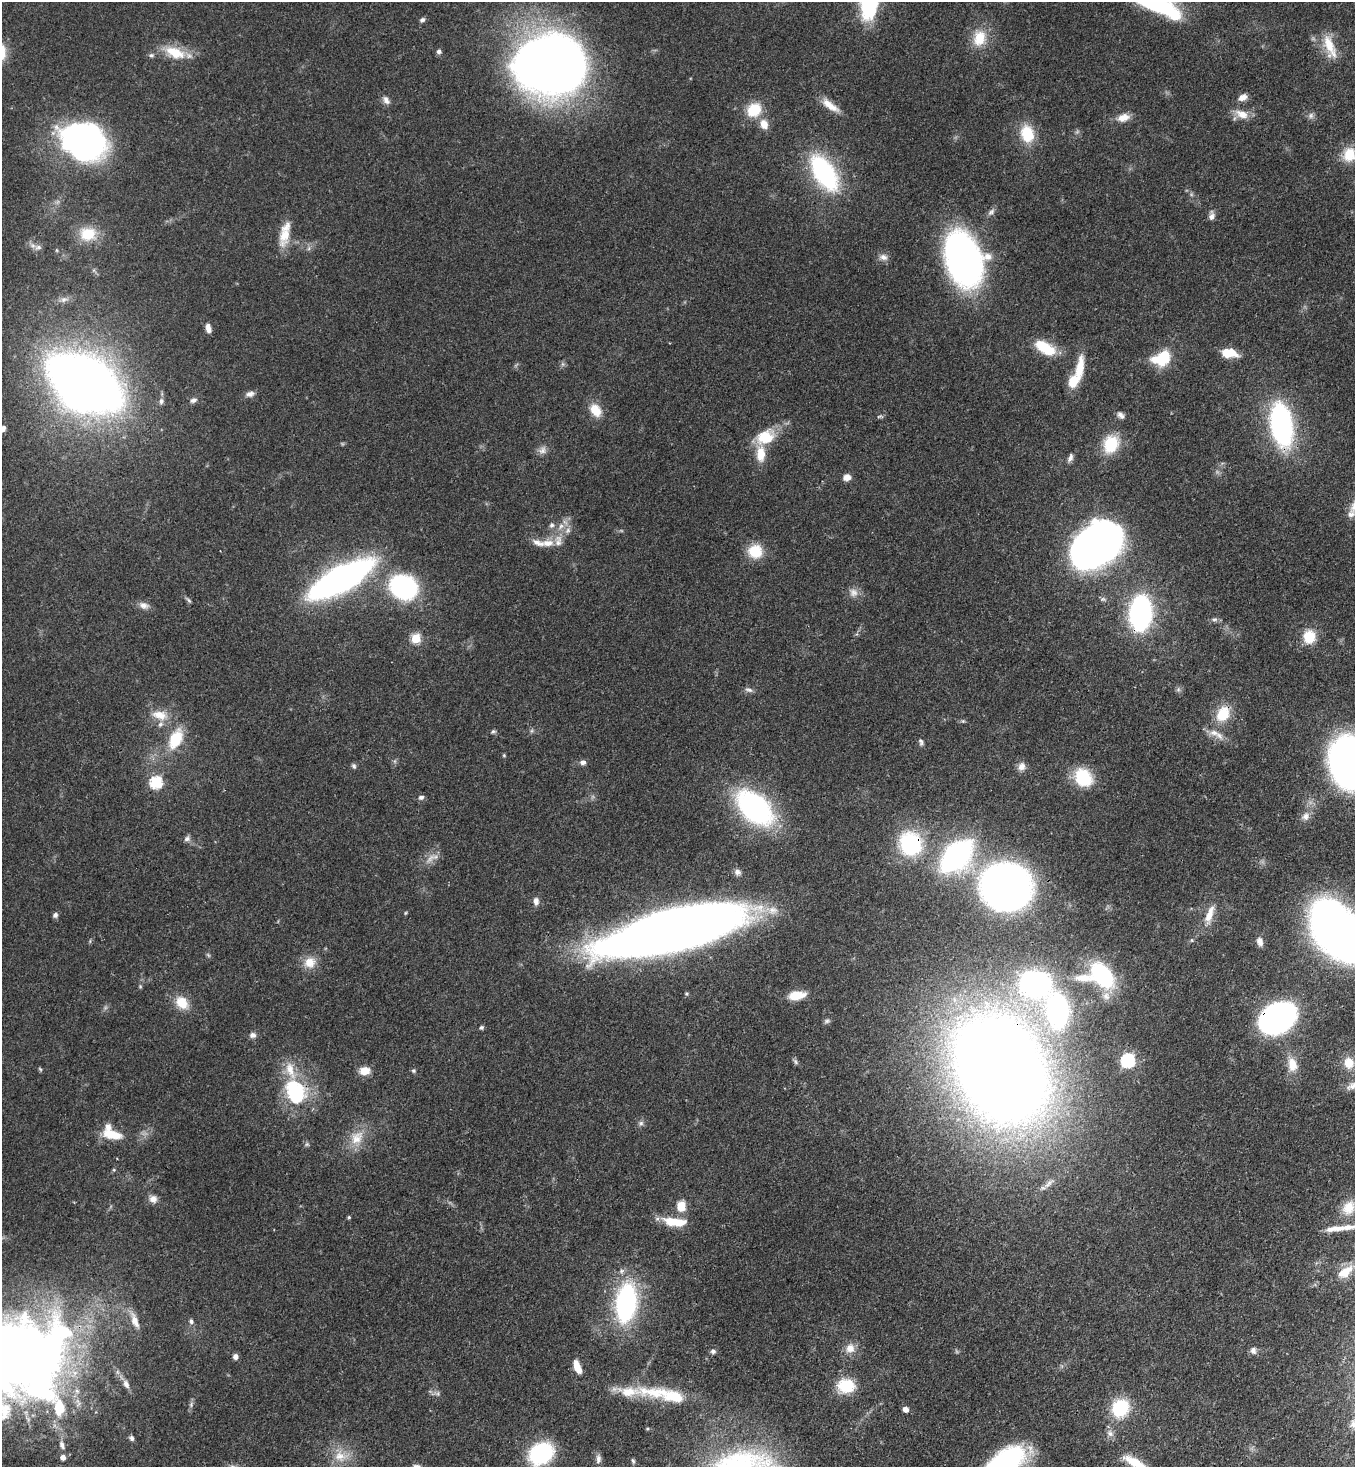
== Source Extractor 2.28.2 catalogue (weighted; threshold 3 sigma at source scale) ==
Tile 6 of 4 x 4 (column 2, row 2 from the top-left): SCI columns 1579-2931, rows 2990-4454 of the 6002 x 5979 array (HDU 1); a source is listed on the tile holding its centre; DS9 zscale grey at full resolution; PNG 1357 x 1469 px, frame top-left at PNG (2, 2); no overlay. Shown black and unused: <1% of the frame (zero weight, under 3 of 4 exposures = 7% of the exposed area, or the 3 px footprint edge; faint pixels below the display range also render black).
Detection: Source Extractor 2.28.2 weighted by HDU 2 'WHT'; one run over the whole footprint, this tile lists its part. Background 0.0889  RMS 0.0039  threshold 0.0176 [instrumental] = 3 sigma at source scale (4.5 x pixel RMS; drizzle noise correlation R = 1.50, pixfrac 1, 0.05/0.05 arcsec/px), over >= 5 px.
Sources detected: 181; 3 too faint to see at this stretch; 8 inside a brighter object's white glare — not listed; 11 inside a brighter listed object's ellipse — not listed separately; the other 159 listed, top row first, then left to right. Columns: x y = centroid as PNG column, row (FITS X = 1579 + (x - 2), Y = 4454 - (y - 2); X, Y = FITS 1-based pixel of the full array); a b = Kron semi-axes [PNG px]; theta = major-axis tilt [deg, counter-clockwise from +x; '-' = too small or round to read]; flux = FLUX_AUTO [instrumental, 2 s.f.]
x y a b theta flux
1154 4 39 13 -17 45
422 20 8 5 34 1
979 38 22 17 75 9.9
1329 44 31 13 -75 9.3
439 51 6 6 - 1.1
175 52 28 14 -23 11
151 55 7 5 -9 0.92
550 64 60 51 -3 390
1242 97 11 7 24 3
386 100 12 8 -56 2
830 105 26 8 -37 5.7
754 110 17 14 44 12
1242 114 19 10 -22 5.2
1311 116 9 6 -85 1.3
1123 117 15 9 17 4.5
764 124 13 10 -75 4.3
1027 134 22 16 -77 12
83 142 39 30 -13 160
1349 154 18 15 67 9.6
824 173 31 15 -58 68
991 212 11 7 45 1.4
1212 216 11 7 82 2
88 234 23 18 3 11
285 234 32 11 77 8.2
38 247 10 6 1 1.6
309 248 7 4 72 0.82
883 257 12 8 -14 2.1
963 259 40 26 -71 180
64 299 12 7 21 2
208 328 9 5 -77 2.5
1046 348 22 10 -29 16
1229 353 15 8 -7 9.6
1164 357 22 15 71 12
563 364 7 4 -89 0.77
1079 369 35 10 81 9.9
85 382 47 27 -30 590
250 394 12 7 14 1.9
193 400 9 6 21 1.4
161 401 8 6 74 1.3
596 410 17 12 -58 6.4
1121 415 10 6 -48 1.7
879 416 9 3 21 0.67
1281 424 30 14 -80 110
2 429 9 6 50 2.4
765 437 24 17 22 12
1111 444 22 17 64 14
542 450 12 10 46 2.3
1070 458 12 6 68 1.6
847 477 9 7 11 2.8
1351 514 12 8 35 2.3
552 525 8 7 - 1.3
568 530 9 7 46 1.9
558 541 18 11 87 4.6
538 543 19 8 -21 3.2
1095 545 35 26 38 370
755 551 15 14 - 12
340 579 39 14 29 250
404 587 25 20 -23 65
189 600 8 5 -37 0.76
144 605 14 9 -20 2.5
1140 613 19 12 86 140
1214 619 8 6 2 1.1
1309 637 15 14 - 9.1
416 638 5 5 - 23
1178 689 6 6 - 0.88
749 690 12 6 -15 1.4
1223 714 20 15 61 11
160 715 23 12 -13 7
963 721 6 4 -43 0.57
493 731 7 5 19 0.72
1214 733 15 9 -13 3.7
175 739 28 15 65 14
921 742 10 5 -78 1.1
504 755 5 4 - 0.44
583 762 9 6 2 1.4
1349 763 31 24 -79 310
354 766 7 5 -64 0.87
1021 766 12 9 62 2.6
1083 777 19 15 -49 20
156 782 6 6 - 46
421 797 8 6 10 1.2
754 808 26 16 -43 120
1305 816 12 10 58 2.6
187 839 9 7 25 1.4
910 843 29 27 -64 36
957 856 27 17 45 110
430 858 18 7 45 3.4
737 872 8 8 - 1.6
1006 887 38 35 -10 210
536 901 9 6 89 2.1
405 913 5 3 - 0.41
55 915 6 6 - 1.2
1209 915 26 9 71 5.9
674 930 106 28 14 700
1347 939 36 26 -12 350
1192 940 6 4 -90 0.52
1260 942 12 8 -70 2.1
208 955 7 4 -45 0.63
310 962 15 14 - 5.9
1102 975 27 17 -48 36
1083 978 23 9 -2 6.5
1035 984 21 16 0 120
140 986 5 5 - 0.51
686 994 5 5 - 0.58
796 995 15 8 8 9.4
182 1003 18 13 -47 7.7
1057 1011 39 24 -83 66
1277 1018 23 17 31 200
827 1021 8 5 1 0.92
481 1027 5 5 - 0.84
253 1035 9 8 - 1.6
1128 1060 6 6 - 67
795 1062 9 5 -50 0.9
1349 1063 15 12 -77 6.3
1292 1065 21 14 -80 6.6
40 1069 7 4 -45 0.55
1001 1069 73 55 -61 1100
364 1071 11 9 7 4.9
413 1071 5 5 - 0.71
296 1092 33 28 -66 32
641 1123 7 6 - 1.1
112 1134 27 12 -12 8.7
357 1138 23 16 53 8.6
307 1144 7 5 -44 0.77
114 1170 5 3 - 0.4
1049 1183 18 6 42 2.6
153 1199 11 10 - 2.6
681 1206 12 9 82 6.6
1348 1208 20 15 61 6.4
349 1217 4 4 - 0.52
674 1222 28 9 -7 11
1338 1228 16 8 2 3.1
1345 1272 24 12 37 7.2
626 1303 32 17 83 74
135 1320 26 9 -67 4.7
191 1321 7 5 -71 1.1
850 1348 14 12 71 4.2
1253 1350 10 8 88 1.8
713 1351 6 5 - 1.1
15 1355 42 27 -86 550
235 1356 6 5 - 1.8
577 1367 13 6 -70 5.9
126 1384 12 7 -65 2.3
846 1386 18 14 1 16
437 1393 9 7 -24 1.3
666 1395 75 15 -11 24
191 1404 8 5 72 1
1120 1408 16 14 58 25
906 1409 5 5 - 3
1110 1433 11 8 -43 2.2
132 1438 7 5 -83 1.1
62 1445 11 6 -70 1.9
541 1454 20 16 35 47
340 1456 20 15 -11 7.6
63 1457 5 5 - 2.4
598 1459 13 6 85 1.8
1013 1460 41 28 66 39
633 1461 7 4 -78 0.73
1135 1462 33 10 -28 9
Overlapping masked pixels (flux is a lower limit): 7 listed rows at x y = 1281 424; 1140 613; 1223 714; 910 843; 1277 1018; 1001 1069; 296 1092
Isophote crosses this tile's border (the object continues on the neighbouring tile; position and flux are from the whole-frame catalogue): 8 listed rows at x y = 1154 4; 1349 154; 2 429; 1349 763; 1347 939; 15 1355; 1013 1460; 1135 1462